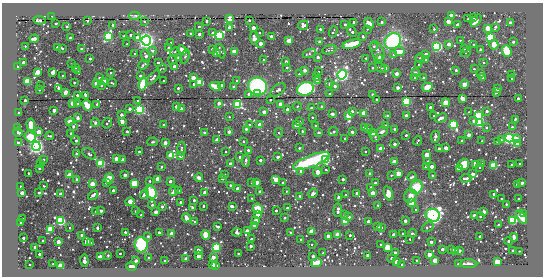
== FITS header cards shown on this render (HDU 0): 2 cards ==
NAXIS1  =                  541 / length of data axis 1
NAXIS2  =                  274 / length of data axis 2

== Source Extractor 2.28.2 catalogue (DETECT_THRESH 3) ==
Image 541 x 274 px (HDU 0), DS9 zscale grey, 1 PNG px = 1 image px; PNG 545 x 278 px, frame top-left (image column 1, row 274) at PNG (2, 3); each listed source drawn as its Kron ellipse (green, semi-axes under 4 px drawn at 4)
Background -41.2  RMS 190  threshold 566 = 3 sigma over >= 5 px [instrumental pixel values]
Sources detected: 610; of the 610, the 500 brightest by FLUX_AUTO listed and drawn (110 fainter detections omitted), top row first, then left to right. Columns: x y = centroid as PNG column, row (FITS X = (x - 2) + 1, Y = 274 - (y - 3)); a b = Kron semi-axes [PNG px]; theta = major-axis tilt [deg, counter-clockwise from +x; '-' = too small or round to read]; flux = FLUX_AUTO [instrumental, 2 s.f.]
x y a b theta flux
451 15 3 3 - 1.3e+05
52 16 3 2 - 1.4e+04
135 16 6 3 2 2.4e+04
473 17 3 3 - 6.5e+04
230 18 3 3 - 1.7e+06
468 19 3 2 - 1.4e+04
39 20 6 3 -6 2.8e+05
249 20 3 3 - 3.6e+04
476 20 7 3 51 1.5e+05
88 21 3 2 - 1.3e+04
144 21 3 3 - 1.8e+04
206 21 3 3 - 5.6e+04
448 21 3 3 - 4.2e+05
354 22 3 3 - 7.4e+04
382 22 3 3 - 5.6e+04
369 23 6 4 -65 1.1e+05
510 23 3 3 - 2.8e+04
56 24 3 3 - 3.6e+04
345 24 3 3 - 6.2e+04
113 25 3 3 - 2.7e+04
303 25 5 4 - 8.5e+04
458 25 3 3 - 4.3e+05
67 26 4 3 - 4.9e+04
199 27 3 3 - 2.5e+04
229 27 3 3 - 2.1e+05
495 27 3 3 - 2.5e+04
253 28 3 3 - 3.4e+05
488 28 3 3 - 7.6e+05
320 29 3 3 - 4.1e+04
367 29 3 2 - 1.4e+04
434 29 3 3 - 3.0e+04
333 32 6 2 72 2.4e+04
352 32 6 3 -50 8.3e+04
190 33 3 3 - 4.1e+04
213 33 4 4 - 4.7e+04
259 33 3 3 - 3.1e+04
199 34 3 3 - 1.3e+05
130 35 3 3 - 4.2e+04
220 35 4 4 - 3.9e+06
108 36 4 3 - 4.2e+06
124 36 3 3 - 1.9e+04
271 36 3 3 - 7.9e+04
363 36 3 2 - 1.2e+04
138 37 3 3 - 2.8e+05
490 37 3 3 - 7.3e+06
71 38 3 3 - 2.5e+05
254 38 7 3 -86 1.1e+05
34 39 4 3 - 2.3e+05
460 40 3 3 - 1.4e+04
146 41 5 5 - 7.8e+06
289 41 3 3 - 5.0e+05
393 41 8 7 - 1.1e+06
319 42 3 3 - 3.0e+04
513 42 3 3 - 6.6e+04
171 43 3 3 - 7.6e+04
261 43 3 3 - 2.5e+05
127 44 3 3 - 1.9e+04
352 44 9 4 14 1.1e+06
449 44 3 3 - 2.7e+05
473 45 3 2 - 1.7e+04
494 45 5 4 - 1.3e+05
25 46 3 2 - 2.0e+04
374 46 4 3 - 2.3e+04
437 46 4 4 - 5.1e+06
57 47 3 3 - 3.8e+04
62 48 3 2 - 1.5e+04
169 48 3 3 - 7.3e+04
82 49 3 3 - 3.4e+04
212 49 3 3 - 4.9e+04
464 49 3 3 - 2.4e+04
480 49 3 2 - 1.3e+04
182 50 5 3 - 1.2e+05
329 50 7 4 17 3.6e+04
152 51 4 4 - 3.1e+04
220 51 8 3 -67 2.7e+04
234 51 3 3 - 7.6e+05
377 51 10 6 -64 4.2e+04
399 51 5 4 - 3.8e+05
507 51 6 4 -69 3.5e+05
175 52 5 4 - 1.7e+04
466 52 5 3 - 2.0e+04
216 53 3 3 - 3.5e+05
135 54 3 2 - 1.8e+04
309 54 7 4 18 2.5e+04
426 54 3 3 - 1.2e+05
394 55 3 3 - 5.4e+04
146 56 7 4 -74 3.2e+04
185 56 7 4 72 2.0e+04
318 57 3 3 - 1.1e+05
179 58 3 3 - 2.7e+05
366 58 3 3 - 1.3e+04
420 58 4 4 - 1.6e+04
90 59 3 3 - 3.9e+04
379 59 5 3 - 2.4e+05
172 60 4 4 - 1.4e+04
263 60 3 2 - 2.6e+04
426 60 3 2 - 2.2e+04
286 61 3 3 - 1.2e+05
158 62 4 3 - 1.8e+04
484 62 3 2 - 1.4e+04
23 63 3 3 - 2.1e+05
72 64 3 2 - 1.9e+04
143 65 5 3 - 3.6e+04
419 65 3 2 - 1.5e+04
17 67 3 2 - 3.4e+04
75 67 3 3 - 4.3e+04
174 67 3 3 - 2.5e+05
287 67 3 3 - 2.9e+04
162 68 5 2 - 1.4e+04
373 68 3 2 - 2.0e+04
380 68 6 3 -42 2.2e+04
385 68 3 3 - 2.1e+05
474 69 3 2 - 1.9e+04
305 70 3 3 - 1.6e+05
456 70 3 3 - 1.9e+04
77 71 3 3 - 1.3e+05
38 72 3 3 - 6.5e+05
53 72 4 3 - 3.0e+05
318 72 3 3 - 2.6e+04
111 73 3 2 - 1.9e+04
415 73 3 3 - 1.3e+05
299 74 3 3 - 3.1e+04
397 74 3 3 - 2.3e+05
481 74 3 3 - 2.6e+04
511 74 3 2 - 1.5e+04
342 75 5 4 - 5.0e+06
62 76 3 2 - 2.0e+04
140 76 3 3 - 3.9e+04
316 77 4 3 - 8.5e+04
415 77 3 2 - 1.7e+04
483 77 3 3 - 3.0e+04
99 78 3 3 - 2.2e+04
153 78 9 4 47 3.1e+04
193 78 3 3 - 4.4e+05
423 78 3 3 - 2.3e+04
512 78 3 2 - 2.7e+04
236 80 3 2 - 1.8e+04
28 81 3 3 - 3.2e+06
104 81 3 3 - 6.7e+05
163 81 3 2 - 1.4e+04
317 81 3 3 - 2.1e+05
74 82 3 2 - 2.2e+04
200 82 3 3 - 3.2e+06
96 83 3 3 - 3.5e+05
112 83 4 2 - 1.6e+04
143 84 6 3 77 2.7e+06
193 84 3 3 - 3.3e+04
330 84 3 3 - 2.0e+05
464 84 4 3 - 6.1e+05
101 85 3 3 - 5.2e+04
221 85 3 3 - 8.2e+04
40 86 3 2 - 1.3e+04
215 86 6 3 -25 1.1e+06
257 86 9 8 - 1.4e+06
335 86 3 3 - 9.6e+04
234 87 3 3 - 1.0e+05
427 87 5 4 - 1.9e+05
58 88 3 3 - 1.0e+05
178 88 3 3 - 5.0e+04
398 88 3 3 - 1.3e+05
39 89 3 3 - 3.6e+04
305 89 8 6 18 1.7e+06
497 89 3 3 - 5.2e+04
278 90 9 5 40 5.3e+04
66 92 4 3 - 2.5e+05
496 92 3 3 - 8.3e+04
258 93 4 3 - 1.2e+05
249 94 3 3 - 9.3e+04
329 94 3 2 - 2.4e+04
373 94 3 3 - 9.7e+04
77 95 3 3 - 3.6e+04
85 95 3 3 - 8.5e+04
462 98 3 3 - 4.0e+05
518 98 3 3 - 5.8e+04
377 99 3 2 - 2.0e+04
25 100 3 3 - 7.4e+04
138 100 3 2 - 1.7e+04
270 100 3 2 - 3.0e+04
406 101 3 3 - 5.6e+06
72 103 4 4 - 4.9e+04
77 103 3 3 - 2.6e+04
219 103 3 3 - 1.3e+05
446 103 4 4 - 1.4e+05
97 104 3 3 - 3.8e+04
238 104 3 3 - 6.0e+06
280 104 3 3 - 3.4e+05
87 105 5 3 - 1.3e+06
176 106 3 3 - 1.6e+05
297 106 4 4 - 1.3e+04
322 106 4 3 - 2.7e+04
430 107 3 3 - 6.4e+04
311 108 3 3 - 8.0e+04
130 109 3 3 - 9.5e+04
139 109 4 4 - 4.2e+06
181 109 3 3 - 1.3e+05
287 109 3 3 - 8.1e+04
54 110 3 3 - 2.2e+05
352 111 3 3 - 6.0e+04
487 111 3 3 - 8.2e+04
264 112 3 3 - 1.3e+05
469 112 3 2 - 1.3e+04
19 113 3 3 - 2.6e+04
364 113 3 3 - 7.5e+05
332 114 3 3 - 1.5e+05
121 115 3 3 - 1.1e+05
349 115 4 3 - 1.4e+06
387 115 3 2 - 2.4e+04
406 116 3 3 - 2.9e+05
434 116 3 3 - 3.2e+04
478 116 4 3 - 3.0e+06
229 117 3 3 - 1.3e+04
312 117 3 2 - 1.9e+04
78 118 4 3 - 4.6e+04
441 118 6 3 24 7.3e+04
515 119 3 3 - 1.3e+04
70 121 3 3 - 3.7e+05
122 121 3 3 - 2.9e+05
474 121 3 3 - 1.5e+05
300 122 3 3 - 4.3e+04
95 123 4 3 - 2.7e+04
107 123 5 3 - 2.8e+04
479 123 3 3 - 6.1e+06
164 124 3 3 - 3.4e+04
249 124 3 2 - 1.7e+04
31 125 6 3 -88 1.4e+06
260 125 3 3 - 6.2e+05
296 125 3 3 - 5.7e+05
315 125 3 2 - 1.6e+04
453 125 3 3 - 6.1e+06
73 126 3 3 - 7.1e+04
385 126 3 3 - 7.2e+04
364 127 3 3 - 5.5e+04
486 127 3 3 - 4.5e+04
512 127 3 3 - 3.3e+04
17 128 3 3 - 2.3e+04
246 129 3 3 - 4.4e+04
369 129 3 3 - 3.4e+04
395 129 3 3 - 3.2e+04
127 131 3 3 - 5.9e+04
302 131 3 3 - 2.7e+04
382 131 6 4 24 4.1e+04
39 132 3 3 - 5.7e+05
204 132 3 3 - 3.6e+04
229 132 3 3 - 8.4e+04
333 132 5 3 - 4.7e+04
352 132 3 3 - 8.9e+04
18 133 5 3 - 1.1e+05
71 133 3 3 - 4.5e+04
279 133 5 4 - 1.9e+04
318 133 3 3 - 1.2e+05
373 133 3 3 - 1.7e+05
406 135 3 3 - 2.6e+04
468 135 3 3 - 1.4e+05
49 136 4 2 - 2.1e+04
30 137 6 5 - 2.1e+05
375 137 5 4 - 2.6e+04
435 137 6 3 78 1.2e+05
345 138 3 3 - 3.4e+04
509 138 4 4 - 5.0e+06
216 139 3 3 - 3.5e+04
516 139 3 3 - 2.9e+05
76 140 4 3 - 5.1e+04
501 140 3 3 - 1.6e+04
243 141 3 3 - 2.3e+04
418 141 5 2 - 2.1e+04
462 141 3 2 - 2.4e+04
482 141 3 2 - 1.6e+04
497 141 3 3 - 1.5e+04
152 142 5 4 - 2.0e+04
18 143 4 3 - 6.6e+04
165 143 3 3 - 2.6e+05
395 144 3 3 - 1.4e+05
517 144 3 3 - 1.0e+05
36 146 4 4 - 7.3e+06
181 148 7 3 89 1.9e+04
299 148 3 3 - 3.8e+04
446 148 3 3 - 3.1e+05
381 149 3 3 - 7.5e+05
439 149 3 3 - 8.8e+04
248 150 3 3 - 6.4e+04
139 152 3 3 - 1.7e+04
225 152 3 3 - 2.1e+04
365 152 3 3 - 2.3e+04
77 154 3 3 - 2.2e+04
89 154 8 4 -33 2.5e+04
171 155 3 3 - 1.4e+06
427 155 3 3 - 7.9e+05
180 156 3 3 - 2.7e+05
240 157 4 3 - 2.0e+04
277 157 3 3 - 9.6e+04
116 159 3 3 - 2.9e+05
43 160 3 3 - 4.3e+04
123 160 3 3 - 3.9e+05
260 160 3 3 - 1.2e+05
326 160 3 3 - 3.1e+06
246 161 6 3 82 3.2e+04
311 161 19 6 21 2.2e+06
428 161 3 3 - 2.0e+04
394 162 3 3 - 6.7e+05
41 163 4 3 - 2.7e+04
101 163 3 3 - 4.0e+06
230 164 3 3 - 2.4e+05
464 164 5 5 - 2.9e+05
482 164 3 3 - 5.6e+04
520 164 3 3 - 4.9e+04
475 165 3 3 - 3.7e+05
512 165 3 3 - 9.9e+04
432 166 3 3 - 2.6e+05
494 166 4 3 - 2.1e+06
162 167 3 3 - 4.0e+04
426 167 3 3 - 7.9e+04
479 167 3 2 - 2.3e+04
39 168 3 2 - 2.5e+04
459 168 3 3 - 1.5e+06
326 169 3 2 - 1.7e+04
301 171 3 3 - 6.5e+04
318 172 4 3 - 4.2e+05
28 173 3 2 - 2.6e+04
398 173 4 3 - 6.9e+05
225 174 3 3 - 2.4e+04
370 174 3 3 - 1.6e+05
473 174 3 3 - 1.3e+05
70 175 4 3 - 8.4e+05
125 175 3 3 - 1.2e+05
391 175 3 3 - 1.8e+04
432 176 3 3 - 3.1e+04
412 177 5 3 - 6.4e+04
199 178 4 3 - 4.1e+04
466 178 6 3 4 6.8e+04
77 179 3 3 - 4.3e+04
109 179 5 4 - 1.9e+05
158 179 3 3 - 6.7e+05
223 179 3 3 - 3.2e+04
276 179 3 3 - 6.8e+05
343 179 3 3 - 6.9e+04
150 181 3 3 - 2.5e+04
170 181 3 3 - 9.8e+04
252 182 3 3 - 1.7e+04
106 183 3 2 - 1.6e+04
134 183 3 3 - 2.8e+06
256 183 3 3 - 5.1e+05
283 183 3 3 - 4.0e+04
375 183 3 3 - 9.3e+04
522 183 3 3 - 8.8e+04
92 184 3 3 - 6.7e+05
518 184 3 3 - 4.3e+05
230 185 3 2 - 1.9e+04
20 186 3 3 - 2.2e+04
43 186 3 2 - 1.2e+04
371 187 3 3 - 2.7e+04
416 187 7 6 - 3.1e+05
238 189 3 3 - 3.5e+05
113 191 3 3 - 1.4e+05
174 191 5 3 - 1.1e+05
178 191 3 3 - 1.2e+05
286 191 3 2 - 1.7e+04
151 192 6 5 - 4.3e+05
260 192 3 3 - 1.2e+05
22 193 3 3 - 1.1e+05
39 193 3 3 - 3.3e+04
205 193 3 3 - 4.7e+05
357 193 3 3 - 8.0e+04
373 193 3 3 - 4.6e+05
388 193 7 4 -75 5.0e+05
61 194 3 3 - 2.0e+05
144 194 5 3 - 8.3e+04
313 194 5 3 - 4.4e+04
494 194 3 3 - 1.2e+05
93 195 5 3 - 3.3e+04
346 195 3 3 - 2.6e+04
300 196 3 3 - 1.8e+04
411 196 7 6 - 8.7e+04
339 197 3 3 - 2.1e+05
252 198 3 3 - 2.4e+04
501 198 3 2 - 2.0e+04
518 199 3 3 - 4.3e+04
194 200 3 3 - 4.6e+04
130 202 5 3 - 6.4e+05
180 202 3 3 - 4.4e+04
412 203 3 3 - 2.6e+06
506 204 3 2 - 2.3e+04
152 205 4 3 - 3.9e+04
378 205 3 2 - 1.4e+04
162 206 3 3 - 8.1e+04
203 206 3 3 - 2.2e+04
232 206 3 3 - 7.5e+04
193 208 4 3 - 7.2e+04
287 208 3 3 - 3.7e+04
258 209 5 5 - 1.7e+05
276 210 3 3 - 4.6e+04
338 210 6 3 84 1.4e+05
416 210 3 2 - 1.6e+04
96 211 3 2 - 1.4e+04
101 211 4 3 - 2.6e+04
135 211 3 3 - 1.4e+04
156 212 3 3 - 2.5e+05
484 212 3 3 - 1.7e+05
344 214 4 3 - 1.6e+04
524 214 3 3 - 1.7e+05
141 215 3 2 - 1.7e+04
257 215 3 3 - 9.8e+04
433 215 7 6 - 4.9e+06
474 215 3 3 - 1.2e+05
480 216 3 3 - 2.8e+04
349 217 3 3 - 5.0e+04
522 217 7 4 -55 4.5e+05
186 218 4 3 - 1.5e+05
285 218 3 3 - 1.1e+05
22 219 3 3 - 3.3e+04
513 220 3 3 - 6.6e+06
61 221 4 3 - 6.6e+06
256 221 4 3 - 8.4e+04
345 221 3 3 - 2.1e+06
368 221 3 3 - 1.2e+05
405 221 3 3 - 1.9e+05
195 222 4 3 - 2.4e+04
20 223 3 2 - 1.5e+04
499 225 3 2 - 1.7e+04
254 226 3 3 - 5.0e+04
218 227 3 3 - 4.6e+04
378 227 3 3 - 1.1e+05
381 227 3 3 - 3.2e+04
428 227 6 2 29 2.4e+04
70 228 3 2 - 1.7e+04
97 228 3 3 - 2.2e+04
50 229 3 3 - 1.4e+06
247 231 3 3 - 1.1e+05
312 231 4 3 - 1.3e+05
125 232 3 3 - 4.4e+04
237 232 5 4 - 1.1e+05
291 232 3 3 - 1.9e+04
159 233 3 3 - 1.3e+05
412 233 4 2 - 2.7e+04
171 234 3 3 - 4.4e+05
403 234 3 3 - 5.4e+04
82 235 3 3 - 1.1e+05
206 235 5 4 - 2.1e+05
337 235 3 3 - 9.8e+05
350 235 3 3 - 4.1e+04
393 235 3 3 - 1.4e+05
148 236 4 4 - 1.4e+04
328 236 3 3 - 5.7e+04
480 236 3 2 - 1.8e+04
514 237 4 3 - 8.0e+04
23 238 3 3 - 7.1e+04
251 239 3 2 - 2.9e+04
410 239 3 2 - 1.5e+04
301 240 3 3 - 4.4e+04
43 241 3 3 - 3.3e+04
87 241 3 3 - 4.7e+05
508 241 4 3 - 4.8e+04
58 242 3 3 - 3.3e+05
431 242 3 3 - 8.3e+04
91 243 3 3 - 3.3e+04
312 244 4 2 - 1.9e+04
381 244 3 2 - 2.3e+04
141 245 7 6 - 9.1e+05
251 246 3 3 - 8.9e+04
35 247 3 3 - 1.4e+05
216 247 4 3 - 5.0e+06
387 247 3 3 - 1.7e+06
442 249 3 3 - 9.5e+04
452 249 3 3 - 2.0e+05
198 250 3 3 - 2.6e+05
459 251 3 3 - 8.0e+04
513 251 3 3 - 1.7e+05
519 251 3 2 - 2.3e+04
456 252 3 3 - 2.3e+05
120 253 3 2 - 2.0e+04
323 253 3 2 - 2.1e+04
395 253 3 3 - 2.1e+05
39 254 3 3 - 5.4e+04
239 254 3 3 - 8.0e+04
108 255 3 3 - 1.3e+04
368 255 3 3 - 3.0e+05
429 255 3 3 - 4.8e+05
199 256 3 3 - 1.4e+06
313 256 3 3 - 7.8e+04
101 257 4 3 - 1.1e+06
213 257 3 3 - 2.4e+05
149 258 3 3 - 7.8e+04
186 258 3 3 - 6.7e+04
392 258 3 3 - 9.4e+04
416 260 3 2 - 1.8e+04
435 260 3 3 - 5.7e+05
84 261 6 3 -86 8.3e+04
136 261 3 3 - 1.1e+05
165 261 2 2 - 1.3e+04
396 262 3 3 - 4.2e+05
497 262 3 3 - 1.6e+06
317 263 5 3 - 3.2e+05
30 264 2 2 - 1.3e+04
53 264 3 2 - 1.9e+04
459 264 3 3 - 3.1e+04
469 264 8 4 -2 4.3e+04
212 265 3 3 - 1.9e+05
402 265 3 3 - 3.5e+04
61 266 3 3 - 1.5e+06
132 266 5 3 - 8.5e+04
216 266 3 3 - 3.3e+05
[110 fainter detections neither listed nor drawn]